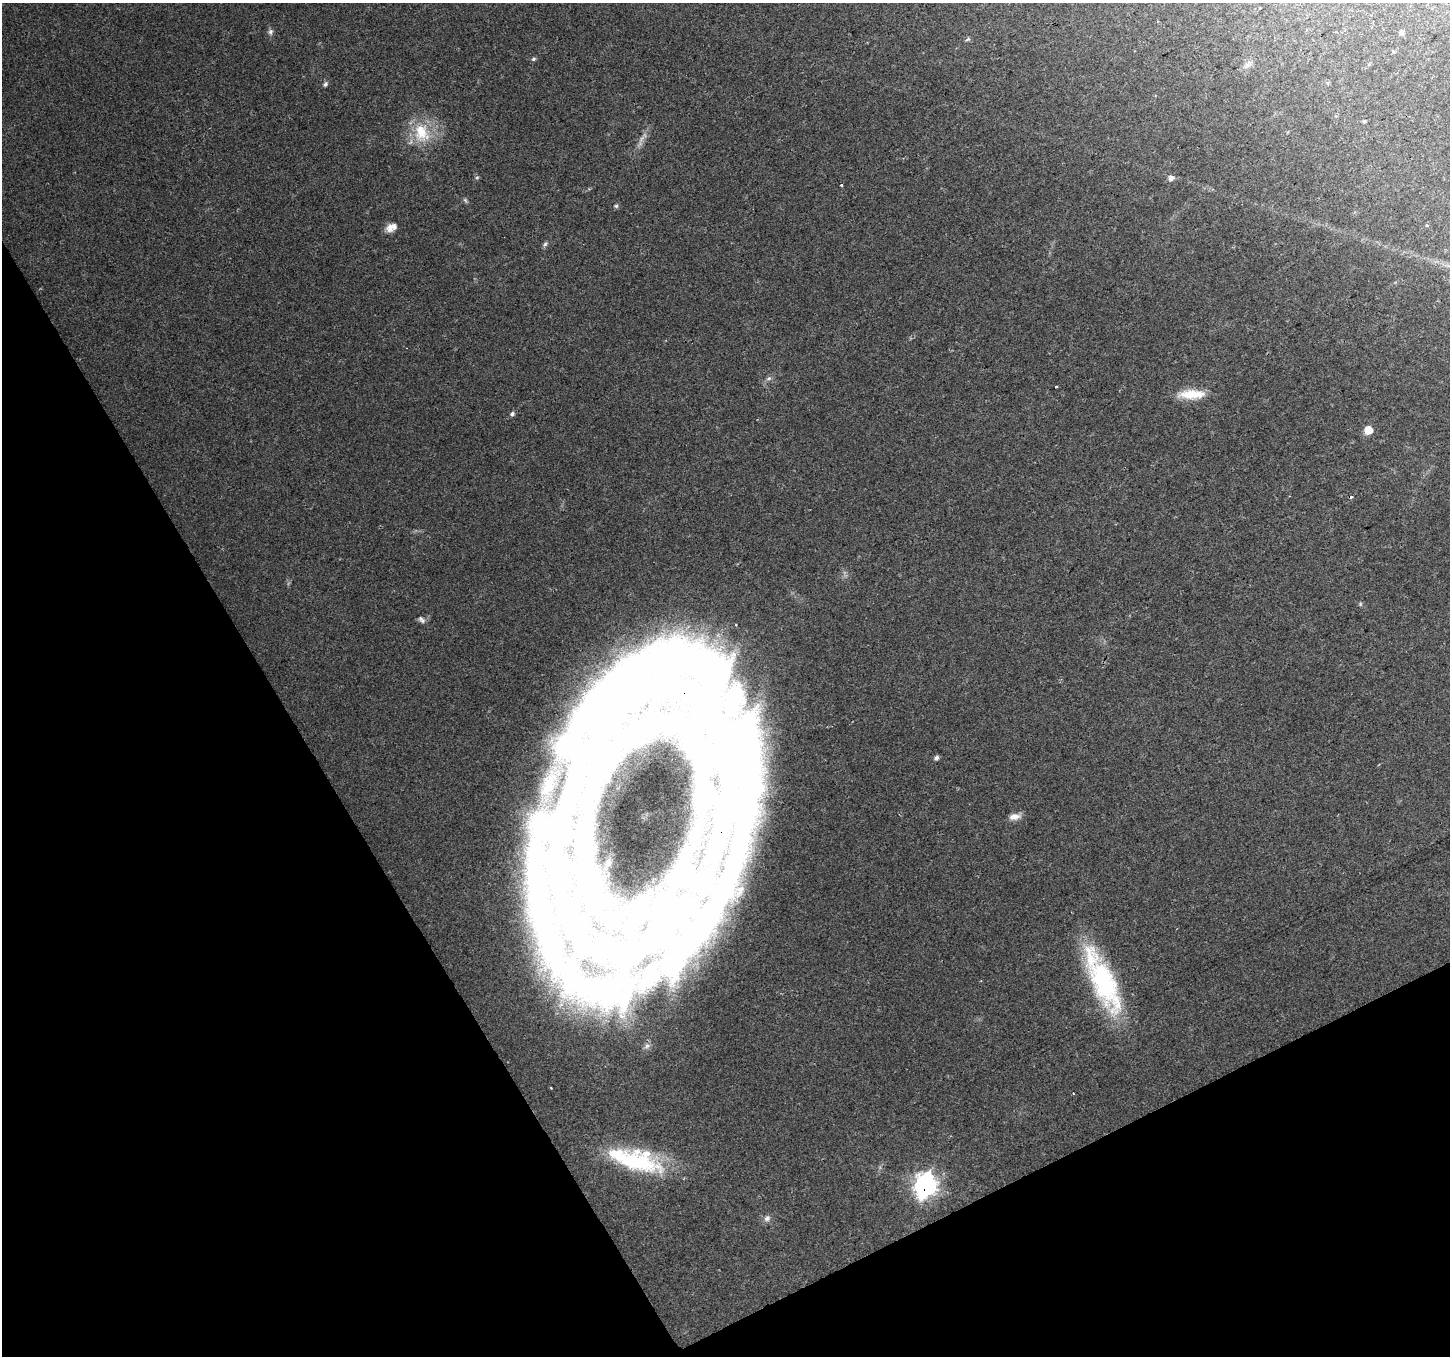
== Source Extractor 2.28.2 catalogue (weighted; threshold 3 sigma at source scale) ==
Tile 14 of 4 x 4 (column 2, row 4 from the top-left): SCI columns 1452-2899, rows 165-1518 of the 5796 x 5684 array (HDU 1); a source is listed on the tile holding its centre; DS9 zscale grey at full resolution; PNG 1452 x 1358 px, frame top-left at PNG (2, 3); no overlay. Shown black and unused: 27% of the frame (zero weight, under 2 of 3 exposures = <1% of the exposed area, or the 3 px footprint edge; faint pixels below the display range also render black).
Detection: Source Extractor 2.28.2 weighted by HDU 2 'WHT'; one run over the whole footprint, this tile lists its part. Background 0.0248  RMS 0.0039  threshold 0.0177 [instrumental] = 3 sigma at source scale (4.5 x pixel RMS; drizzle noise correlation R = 1.50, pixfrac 1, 0.0396/0.0396 arcsec/px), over >= 5 px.
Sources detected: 42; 1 too faint to see at this stretch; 3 inside a brighter object's white glare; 3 cosmic-ray / hot-pixel residue — not listed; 4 inside a brighter listed object's ellipse — not listed separately; the other 31 listed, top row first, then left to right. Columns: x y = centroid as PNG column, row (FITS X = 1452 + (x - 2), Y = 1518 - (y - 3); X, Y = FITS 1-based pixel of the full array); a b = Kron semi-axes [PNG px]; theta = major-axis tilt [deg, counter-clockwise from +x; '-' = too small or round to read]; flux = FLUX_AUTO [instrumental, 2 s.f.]
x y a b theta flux
270 32 8 6 -88 1.2
1401 32 6 5 - 0.85
968 39 7 4 30 0.68
533 59 7 5 17 0.7
1248 65 11 7 49 2.1
1327 83 6 4 -88 0.47
325 84 7 5 69 0.93
1364 121 4 4 - 0.5
421 133 30 22 -72 16
477 178 5 5 - 0.61
1171 178 8 7 - 1.6
841 185 3 2 - 0.83
616 206 6 5 - 0.68
390 228 11 9 69 2.9
545 244 7 5 61 0.83
769 378 8 5 19 0.99
1192 394 32 11 1 9.4
512 414 6 5 - 0.95
1368 430 6 5 - 9.8
1360 604 6 5 - 0.55
421 620 11 6 -43 1.3
936 758 5 5 - 1.1
1015 817 16 8 8 2.8
718 840 168 44 70 200
560 842 293 94 88 480
1103 981 80 24 -66 57
647 1046 10 6 57 1.6
1073 1093 3 2 - 0.32
636 1162 62 24 -15 40
925 1185 10 9 - 220
767 1218 10 8 42 1.7
Overlapping masked pixels (flux is a lower limit): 3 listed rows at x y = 718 840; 560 842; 925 1185